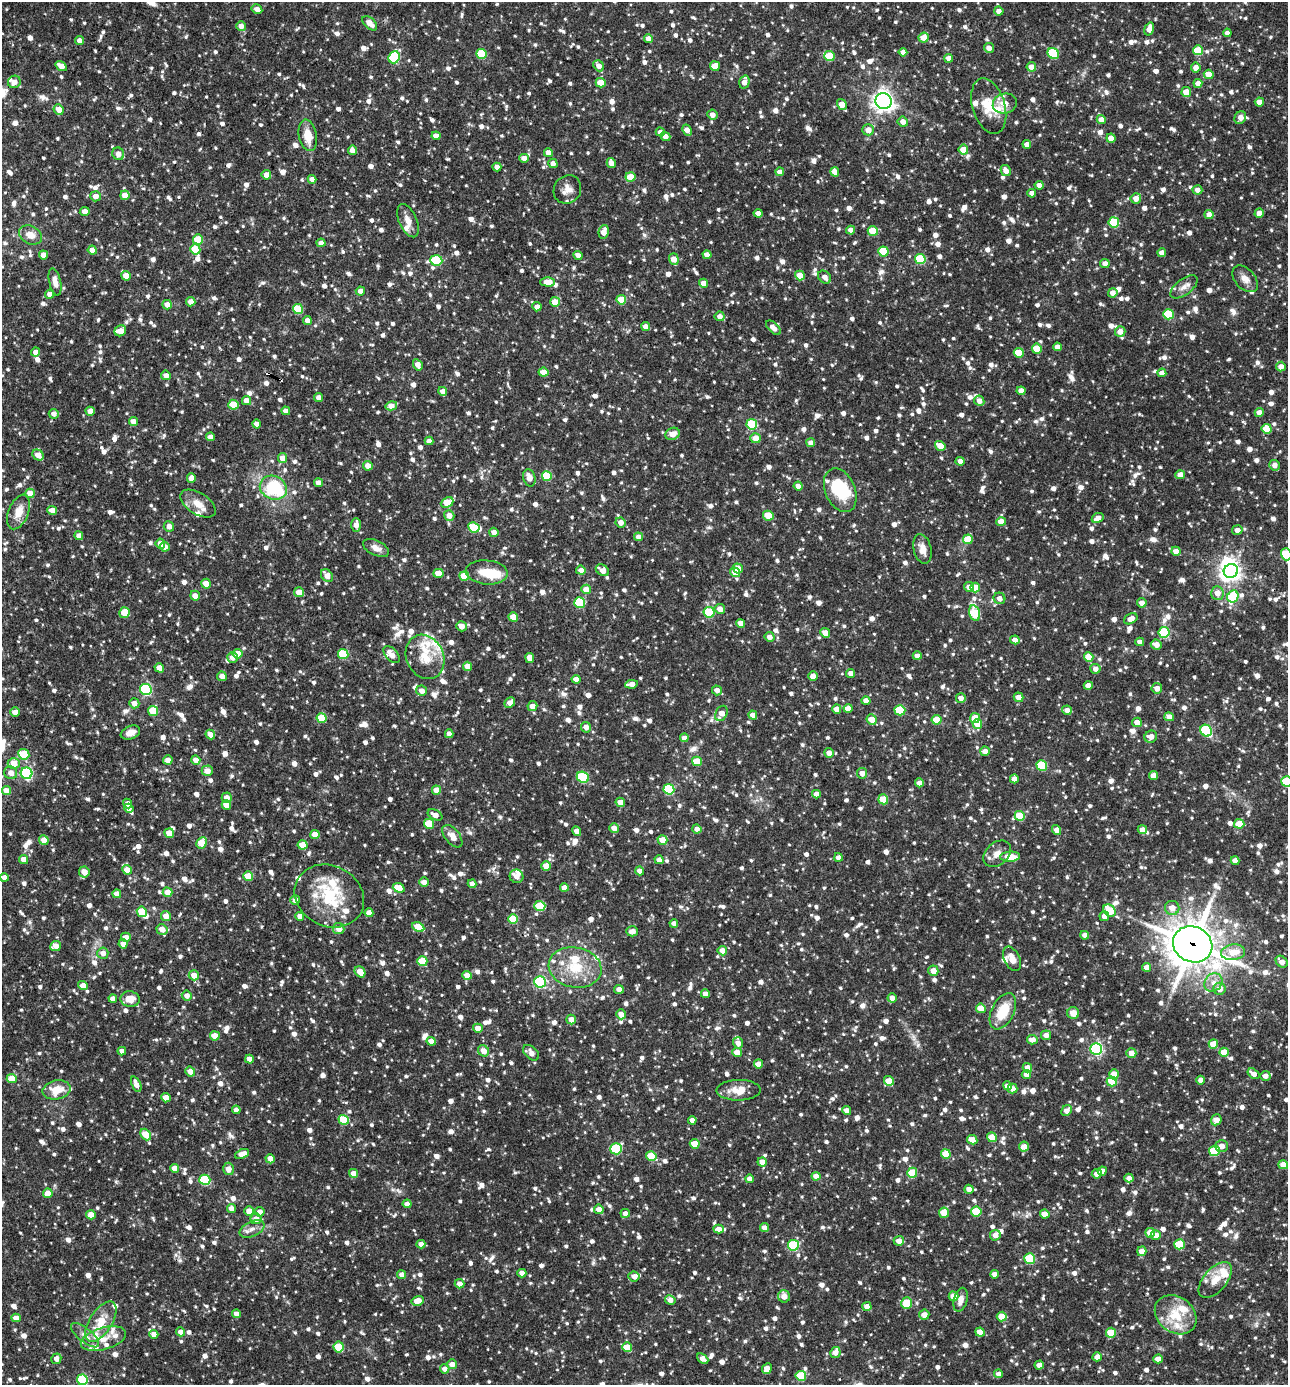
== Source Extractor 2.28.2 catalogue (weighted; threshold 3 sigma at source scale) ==
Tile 11 of 4 x 4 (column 3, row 3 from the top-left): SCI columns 2842-4127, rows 1385-2767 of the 5550 x 5536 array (HDU 1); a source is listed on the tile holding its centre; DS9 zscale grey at full resolution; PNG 1290 x 1387 px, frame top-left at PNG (2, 2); each listed source drawn as its Kron ellipse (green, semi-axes under 4 px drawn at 4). Shown black and unused: <1% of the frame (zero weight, under 3 of 4 exposures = <1% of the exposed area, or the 3 px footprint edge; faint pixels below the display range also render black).
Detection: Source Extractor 2.28.2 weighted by HDU 2 'WHT'; one run over the whole footprint, this tile lists its part. Background 0.0825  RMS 0.0039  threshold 0.0177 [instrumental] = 3 sigma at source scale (4.5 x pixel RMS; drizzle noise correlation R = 1.50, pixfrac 1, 0.05/0.05 arcsec/px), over >= 5 px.
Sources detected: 1890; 2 inside a brighter object's white glare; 2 cosmic-ray / hot-pixel residue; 1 long thin detection or spike segment (spike, bleed or trail) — neither listed nor drawn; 47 inside a brighter listed object's ellipse — not listed separately; of the other 1838, all 500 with FLUX_AUTO >= 2.47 (the completeness limit of this list) listed and drawn (1338 fainter detections not listed), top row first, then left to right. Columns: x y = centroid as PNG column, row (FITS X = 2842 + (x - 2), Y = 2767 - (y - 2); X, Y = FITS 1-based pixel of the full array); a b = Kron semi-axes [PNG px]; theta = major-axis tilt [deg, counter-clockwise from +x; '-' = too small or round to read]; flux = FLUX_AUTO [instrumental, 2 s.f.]
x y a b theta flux
257 9 5 4 - 2.6
999 11 5 4 - 2.5
370 23 9 5 -44 4.2
241 26 5 5 - 2.8
1149 29 7 4 73 3.7
1227 33 4 4 - 2.5
924 38 5 5 - 4.7
648 39 4 4 - 3.7
80 40 4 4 - 2.7
989 48 5 5 - 2.7
1198 50 5 5 - 13
903 52 4 4 - 2.5
481 54 5 5 - 15
1053 54 6 5 - 21
829 56 5 5 - 16
394 57 6 5 - 28
949 58 4 4 - 2.9
61 66 6 4 -34 3.8
599 66 6 5 - 3
715 66 5 4 - 7.3
1031 67 5 5 - 3.9
1196 67 5 4 - 3.5
1209 74 5 4 - 5.4
14 82 6 6 - 3.2
744 82 7 5 76 3.2
601 83 5 5 - 7.3
1198 83 4 4 - 3.1
1186 92 5 4 - 5.4
883 101 8 8 - 220
1259 102 4 4 - 3.4
1005 103 12 10 16 5.4
842 105 6 4 -57 5.5
989 106 28 16 -73 10
59 109 5 5 - 4.2
712 115 5 5 - 2.8
1240 118 7 5 58 3.2
1101 120 4 4 - 3.3
903 122 5 5 - 3
687 130 6 4 -62 3
868 130 6 5 - 3.1
660 132 4 4 - 2.5
308 135 16 9 -79 6.4
436 136 4 4 - 3.4
665 136 5 4 - 2.6
1111 138 4 4 - 4.2
1027 144 4 4 - 2.8
353 150 4 4 - 2.7
963 150 5 5 - 6.3
548 153 4 4 - 2.6
118 154 6 5 - 3.2
524 158 5 4 - 3.4
553 163 5 4 - 2.5
611 163 5 4 - 3.7
497 167 4 4 - 2.8
1006 171 5 5 - 2.9
780 172 4 4 - 2.8
835 172 5 4 - 3.7
266 175 5 4 - 3.1
630 177 5 4 - 6.5
312 179 4 4 - 2.5
1039 185 4 4 - 2.6
567 189 15 13 54 3.7
1197 190 5 4 - 2.5
1032 193 4 4 - 2.5
125 195 5 4 - 5.3
96 196 5 5 - 2.9
1136 198 5 5 - 3.7
85 211 5 4 - 3.1
758 213 4 4 - 3.1
1259 213 5 4 - 3
1209 215 4 4 - 2.9
408 221 18 9 -66 3.4
1114 222 5 5 - 19
851 230 4 4 - 2.8
873 231 5 5 - 11
604 232 7 5 77 3.5
30 235 12 9 -26 4
198 239 5 5 - 11
321 243 4 4 - 3
195 249 5 5 - 12
92 250 4 4 - 3.5
883 251 5 5 - 16
1162 253 4 4 - 3.2
43 255 4 4 - 2.9
578 255 4 4 - 2.6
707 255 4 4 - 3.3
674 259 6 4 -74 4.2
920 259 5 5 - 20
436 260 6 5 - 21
1105 263 4 4 - 2.6
800 275 5 4 - 7.1
126 276 5 4 - 5
825 277 7 5 -44 2.5
1245 279 15 10 -48 3.3
55 282 14 6 -78 2.8
547 282 7 4 -2 4.7
704 283 4 4 - 3.6
1184 287 16 8 37 2.9
360 291 5 4 - 2.5
1113 293 5 4 - 2.7
50 294 4 4 - 2.7
621 300 5 5 - 10
191 302 4 4 - 3
555 302 5 5 - 7.3
167 305 5 5 - 2.9
537 307 4 4 - 2.6
298 309 5 5 - 17
1168 314 5 5 - 16
720 316 5 5 - 2.6
307 320 4 4 - 2.8
646 326 4 4 - 2.5
773 328 9 5 -43 2.6
120 331 6 5 - 5.5
1120 331 5 5 - 3.2
1057 347 4 4 - 2.6
1037 349 5 5 - 8.7
36 352 4 4 - 2.8
1019 353 5 5 - 9.4
418 365 6 4 -61 3.3
1281 366 5 4 - 3
544 372 5 4 - 6.2
1162 373 4 4 - 2.7
166 375 5 4 - 2.5
443 391 4 4 - 2.7
1021 391 4 4 - 3.8
319 397 4 4 - 2.6
246 401 4 4 - 3.6
979 401 5 5 - 3
233 405 5 5 - 12
391 406 6 4 15 3.4
90 411 4 4 - 4
286 411 4 4 - 2.7
1259 412 4 4 - 3.2
54 414 5 5 - 2.6
133 422 5 4 - 3.7
257 424 4 4 - 2.7
752 424 5 5 - 22
1267 429 5 5 - 8.4
672 434 7 6 - 3.6
210 437 4 4 - 2.7
756 438 5 5 - 5.1
429 441 4 4 - 2.6
811 443 4 4 - 2.9
940 446 5 4 - 5.8
38 455 6 5 - 4.1
283 458 5 4 - 4.6
960 461 4 4 - 3.1
1275 465 5 5 - 2.5
368 466 5 4 - 3.4
1180 475 5 4 - 3.7
547 476 5 5 - 14
191 478 5 4 - 3.4
529 478 9 6 -75 3.3
319 483 4 4 - 3.3
798 486 4 4 - 3.1
273 488 14 11 -27 27
840 490 23 15 -67 18
30 493 5 4 - 4.7
447 502 6 5 - 11
198 504 20 10 -33 5.2
52 510 5 4 - 3.1
19 512 18 10 68 5.7
449 516 5 5 - 3.5
768 516 5 5 - 8
1098 518 6 4 26 3.2
621 522 5 5 - 2.8
1001 522 5 4 - 4.4
356 525 7 5 -89 2.9
169 526 5 5 - 2.8
474 527 5 5 - 12
1237 530 5 5 - 2.5
494 532 5 4 - 3
79 536 4 4 - 2.7
638 537 4 4 - 2.5
968 539 5 5 - 9.4
160 544 5 4 - 3.3
165 547 5 4 - 3.2
376 548 14 7 -24 3
922 549 15 8 -76 4.1
1176 551 4 4 - 3.5
1286 554 6 5 - 20
738 568 5 4 - 6.5
581 570 4 4 - 2.8
602 570 7 5 -33 3.2
1231 571 7 6 - 230
487 572 21 12 -5 8.2
735 572 5 4 - 3.5
438 573 5 4 - 5
327 576 7 5 -49 3.8
464 576 5 4 - 9.9
206 584 5 5 - 3.9
969 587 5 5 - 2.5
975 587 5 5 - 7.9
586 589 5 4 - 5.1
299 592 5 5 - 4.3
1217 593 7 6 - 3.9
195 596 5 4 - 2.9
1233 596 6 5 - 20
999 598 6 5 - 2.7
580 603 5 5 - 25
1142 603 5 4 - 2.8
720 609 5 5 - 3
709 612 5 5 - 19
124 613 5 5 - 8.5
975 613 8 5 -74 21
513 617 5 4 - 6.4
1131 619 7 5 28 3.3
741 623 4 4 - 3.3
461 626 5 4 - 2.9
1164 632 5 5 - 21
825 633 5 4 - 3.4
769 637 5 4 - 2.6
1015 640 5 4 - 2.6
1140 642 4 4 - 2.9
1156 644 5 5 - 3.3
237 654 5 5 - 6.5
343 654 5 5 - 16
391 655 10 6 -48 4.6
917 656 4 4 - 2.7
232 657 5 5 - 2.5
425 657 23 18 -64 10
1089 657 5 4 - 6.5
530 658 5 4 - 3.7
467 666 5 4 - 4.3
159 668 5 4 - 4.1
1095 669 5 5 - 2.8
851 673 4 4 - 2.7
222 676 5 4 - 2.8
813 676 5 4 - 3
576 679 4 4 - 2.9
632 684 6 4 8 3
1088 685 4 4 - 3.4
1157 688 5 5 - 2.8
146 689 6 5 - 43
717 690 5 4 - 2.6
421 691 5 5 - 3
1018 697 5 4 - 3.1
961 698 5 4 - 2.8
866 701 4 4 - 3.1
510 702 6 4 47 3.3
134 703 5 5 - 2.8
532 706 5 5 - 3.5
848 708 4 4 - 3.4
837 709 4 4 - 4.5
900 710 5 5 - 19
1067 710 5 4 - 2.9
153 711 5 5 - 13
15 712 5 4 - 3.2
721 713 8 6 63 4.2
753 715 4 4 - 3.9
1169 717 5 4 - 2.9
321 718 5 5 - 11
975 718 5 5 - 5.8
872 720 5 5 - 5.6
936 720 5 4 - 8.6
1137 722 5 4 - 3.5
977 724 5 4 - 7.1
586 727 5 5 - 2.9
1206 731 6 5 - 35
130 733 10 6 21 3.1
210 734 5 4 - 3.1
449 734 4 4 - 2.6
1151 737 6 6 - 3.1
684 738 4 4 - 2.5
985 751 5 4 - 2.7
829 753 5 5 - 3
24 754 6 5 - 14
168 760 5 4 - 2.7
196 760 4 4 - 3.8
697 761 5 4 - 9.9
14 763 6 5 - 6.4
1042 765 5 5 - 21
207 771 5 5 - 3.5
11 773 6 6 - 2.8
26 773 6 5 - 56
862 773 5 5 - 3.2
1153 776 4 4 - 3.7
583 777 6 5 - 26
1014 779 4 4 - 2.9
1287 781 5 5 - 18
919 783 4 4 - 2.7
669 789 5 5 - 24
436 790 4 4 - 4.8
6 791 5 4 - 4.6
816 794 4 4 - 2.9
227 798 5 5 - 3
883 799 5 5 - 11
620 802 5 4 - 4.8
128 803 5 4 - 2.7
226 805 5 4 - 6.1
129 808 5 4 - 2.9
435 815 8 5 -27 3.1
1020 816 5 5 - 14
429 824 5 5 - 12
1239 824 5 5 - 5.8
614 828 5 4 - 2.9
697 829 4 4 - 2.5
1057 830 5 4 - 2.7
1142 830 5 4 - 3
577 831 5 4 - 3
169 833 5 4 - 5.1
315 835 4 4 - 5.8
452 836 13 7 -51 3.3
44 840 5 4 - 5.3
662 840 5 4 - 5.2
202 843 6 5 - 7.7
302 845 5 4 - 7.6
997 854 15 11 41 3.6
838 857 4 4 - 2.8
1010 857 10 5 3 7.6
24 859 5 4 - 3.3
659 860 4 4 - 2.6
1235 861 4 4 - 2.6
546 866 5 4 - 6.5
127 870 5 4 - 4.9
640 871 4 4 - 2.6
84 872 5 5 - 3.9
248 876 5 4 - 11
516 876 7 6 - 3.6
4 877 4 4 - 2.8
424 882 5 4 - 2.8
472 884 4 4 - 2.6
399 888 6 4 -21 7
564 888 4 4 - 4
167 892 5 4 - 5.1
117 894 4 4 - 2.6
329 896 36 30 -27 23
295 900 5 4 - 2.8
540 906 5 5 - 15
1172 908 7 7 - 3.6
1110 910 7 5 -46 10
142 912 5 5 - 11
369 913 4 4 - 3.7
166 916 5 5 - 3.7
300 916 4 4 - 2.6
1104 916 5 5 - 3
513 919 5 5 - 14
674 923 4 4 - 2.6
418 927 6 4 -27 8.7
339 928 6 5 - 3.3
162 929 6 5 - 3.8
632 931 6 5 - 2.9
1085 935 4 4 - 2.5
126 937 5 4 - 3.1
123 944 4 4 - 2.7
1193 944 20 17 -25 1100
56 946 5 5 - 3.8
722 951 5 4 - 3.9
1233 952 12 7 8 6.7
103 953 5 5 - 3.1
1012 959 13 7 -63 3.6
422 961 5 5 - 10
1282 962 7 5 -43 2.9
575 967 26 20 -11 14
1147 967 4 4 - 3.3
933 971 5 5 - 4.6
360 972 6 5 - 5.3
194 975 5 5 - 4.7
467 975 4 4 - 4.3
540 982 6 5 - 38
1213 982 10 8 46 3
83 985 5 4 - 3
619 989 5 4 - 2.9
1220 989 6 6 - 3.5
705 994 4 4 - 3
187 996 5 5 - 3
892 998 4 4 - 2.5
113 999 4 4 - 2.7
130 999 9 8 - 5
981 1008 5 4 - 6.7
1003 1011 19 11 63 11
1073 1013 6 6 - 4.1
621 1014 5 4 - 3.5
571 1019 5 4 - 3.3
478 1028 5 4 - 3.7
1046 1035 5 5 - 2.7
215 1036 5 4 - 5.4
1032 1040 5 4 - 3.2
431 1041 4 4 - 3.7
738 1043 5 5 - 2.5
1213 1044 5 4 - 7
1096 1049 6 6 - 55
122 1051 4 4 - 2.7
483 1051 6 5 - 4.3
737 1052 5 4 - 3.8
1224 1052 5 4 - 5.9
531 1053 9 6 -43 3.2
1131 1053 5 5 - 3.3
249 1059 4 4 - 3.3
758 1064 4 4 - 3.7
1027 1068 5 4 - 3.2
190 1071 5 4 - 3.3
1114 1074 5 5 - 4.7
1253 1074 7 4 -35 2.6
1026 1075 4 4 - 2.7
1265 1076 5 5 - 2.6
12 1079 5 4 - 7.1
1201 1080 4 4 - 2.5
889 1081 5 4 - 6.1
1112 1081 5 5 - 9.5
136 1084 8 4 -66 3.3
1007 1086 4 4 - 2.8
1012 1089 5 5 - 2.7
56 1090 14 9 13 7.9
738 1090 22 10 0 6.3
166 1098 4 4 - 6.2
236 1110 4 4 - 3
847 1110 4 4 - 3
1066 1111 6 5 - 2.6
344 1120 5 5 - 15
692 1120 4 4 - 2.5
1216 1120 6 5 - 3.3
146 1134 6 4 -52 8.5
992 1137 5 4 - 7.4
972 1140 5 4 - 3.8
695 1144 5 4 - 8.1
1222 1146 6 5 - 3
1024 1147 5 5 - 3.4
616 1149 6 5 - 26
1214 1151 5 5 - 18
242 1154 7 4 23 3.4
946 1154 5 5 - 8.2
651 1156 5 5 - 12
270 1159 5 4 - 2.8
762 1162 5 4 - 4.1
1283 1165 5 4 - 5.2
175 1168 4 4 - 3.5
228 1169 6 5 - 3.4
1102 1171 4 4 - 2.6
353 1173 4 4 - 3
912 1173 5 5 - 14
1097 1174 5 4 - 2.6
816 1176 4 4 - 3.1
1129 1178 4 4 - 3.1
750 1179 4 4 - 3.8
205 1180 5 5 - 24
969 1189 4 4 - 2.5
48 1193 5 4 - 4.1
407 1204 4 4 - 2.8
231 1208 4 4 - 3.3
599 1209 5 4 - 3.8
249 1211 4 4 - 4.6
976 1211 5 5 - 14
260 1212 5 4 - 2.6
625 1213 4 4 - 2.5
944 1213 5 5 - 7.9
1045 1214 5 4 - 4.8
91 1215 5 4 - 4.8
256 1219 5 5 - 3.9
764 1228 4 4 - 2.8
252 1229 13 7 24 2.7
719 1229 5 4 - 3
1150 1233 5 4 - 5.7
995 1235 5 5 - 2.8
1156 1235 5 5 - 2.9
899 1241 5 5 - 3.1
421 1244 4 4 - 2.6
1179 1244 5 5 - 15
793 1245 5 5 - 26
1142 1251 5 4 - 3.8
1030 1259 5 5 - 18
522 1273 4 4 - 2.6
995 1274 4 4 - 2.5
402 1275 4 4 - 2.8
634 1276 5 5 - 2.6
1215 1280 22 11 49 6.3
460 1284 5 4 - 2.9
784 1296 6 6 - 3.5
953 1296 5 4 - 5.3
670 1300 5 4 - 2.8
961 1300 12 6 75 2.8
417 1301 6 4 16 5.1
907 1303 6 5 - 13
867 1306 5 4 - 3.4
236 1314 4 4 - 2.6
924 1315 5 5 - 3.2
1176 1315 22 17 -37 12
1002 1317 5 5 - 6.3
16 1318 4 4 - 3.6
101 1322 23 11 57 9.3
181 1332 5 4 - 3.1
980 1332 5 4 - 4.3
1111 1333 5 5 - 11
154 1334 4 4 - 3.1
85 1335 17 6 -39 2.9
103 1339 23 11 16 6.2
339 1347 5 5 - 13
627 1347 5 4 - 7.7
835 1353 5 5 - 2.7
1097 1357 4 4 - 2.9
56 1359 5 4 - 3
703 1359 6 4 -42 2.8
1158 1359 5 4 - 3.9
452 1364 5 5 - 3.1
1039 1365 4 4 - 3.5
445 1369 4 4 - 2.6
767 1369 5 4 - 4.2
999 1374 4 4 - 2.6
801 1376 5 5 - 15
82 1380 5 5 - 32
Overlapping masked pixels (flux is a lower limit): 1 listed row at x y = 1193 944
Isophote crosses this tile's border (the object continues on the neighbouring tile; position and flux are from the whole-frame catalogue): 4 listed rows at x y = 1275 465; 1286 554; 1287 781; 82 1380